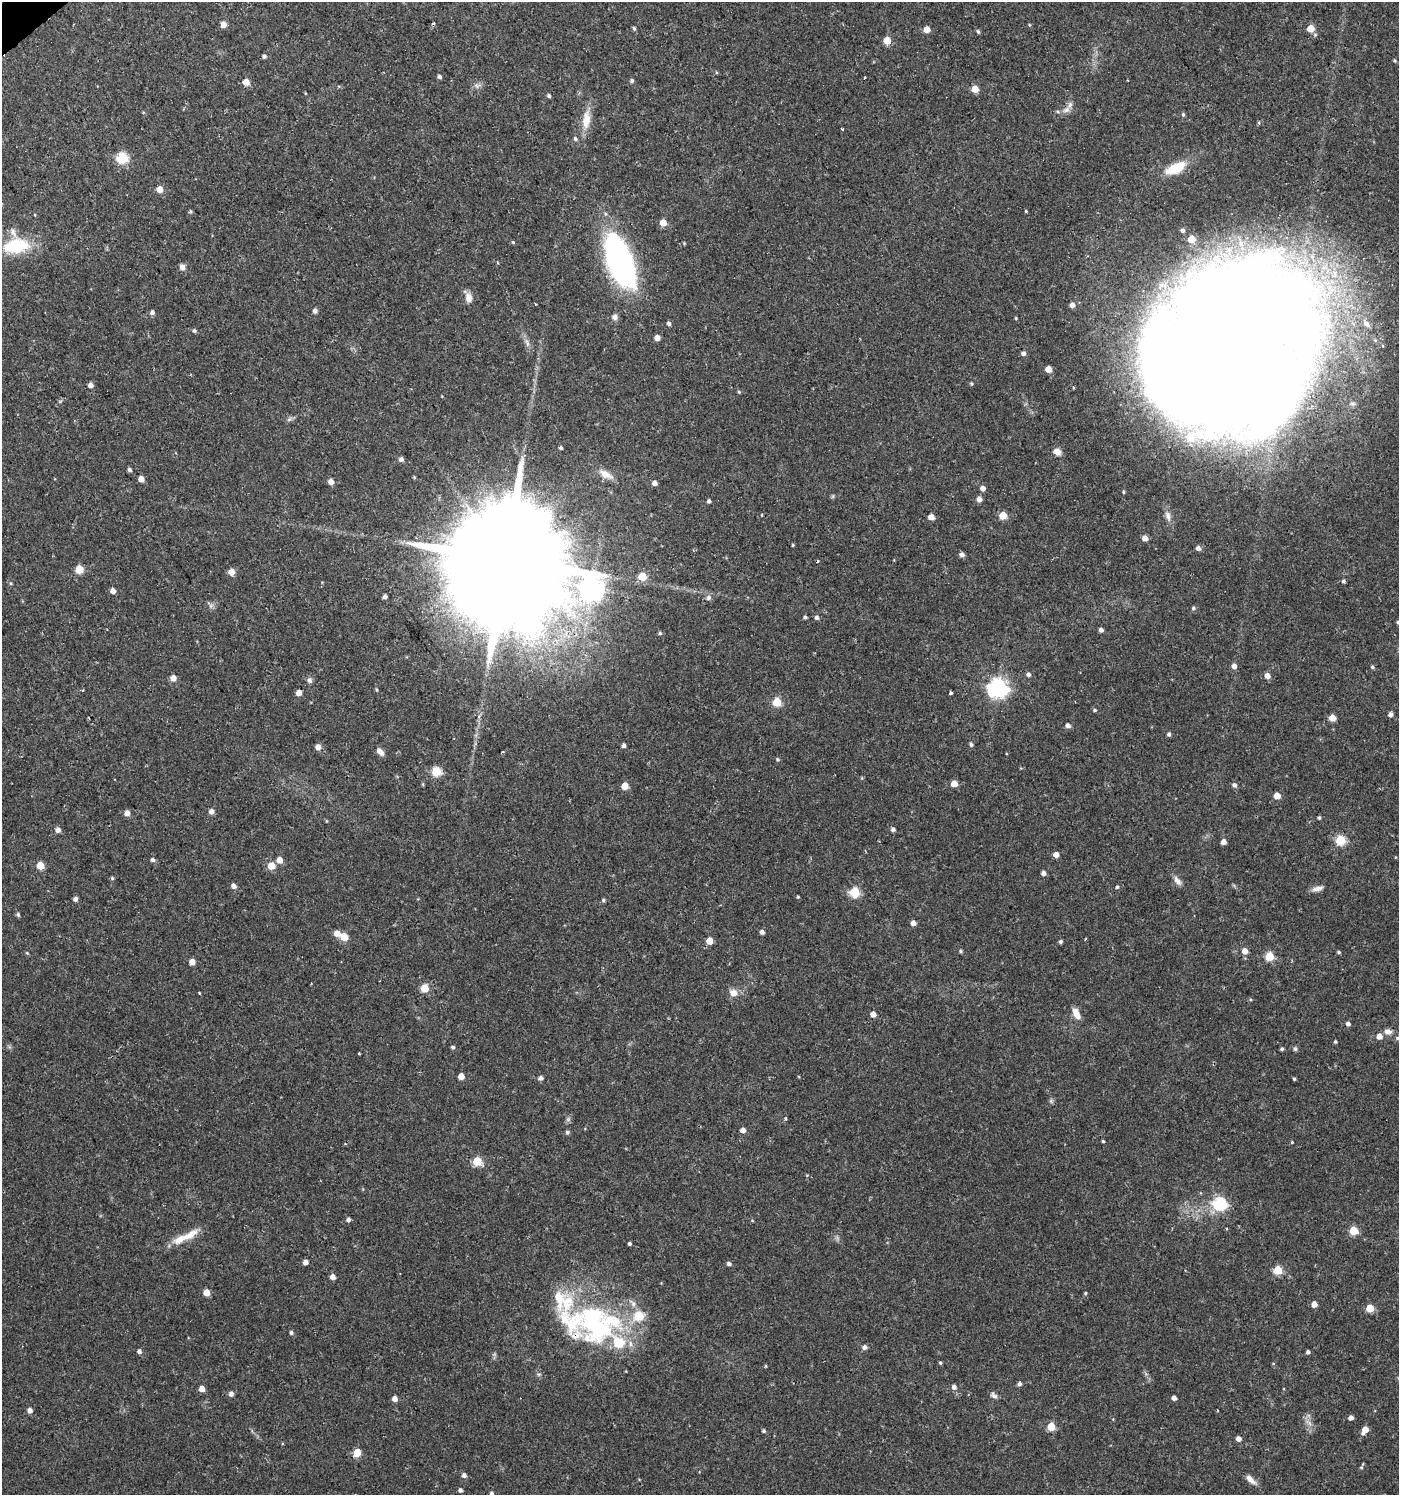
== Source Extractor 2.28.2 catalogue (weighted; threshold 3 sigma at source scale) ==
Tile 11 of 4 x 4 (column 3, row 3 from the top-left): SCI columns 2925-4321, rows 1496-2988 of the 5915 x 5974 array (HDU 1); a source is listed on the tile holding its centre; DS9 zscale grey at full resolution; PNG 1401 x 1497 px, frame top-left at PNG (2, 2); no overlay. Shown black and unused: <1% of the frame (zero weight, under 2 of 3 exposures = <1% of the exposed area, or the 3 px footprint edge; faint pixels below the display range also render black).
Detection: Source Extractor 2.28.2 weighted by HDU 2 'WHT'; one run over the whole footprint, this tile lists its part. Background 0.0257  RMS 0.0043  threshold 0.0194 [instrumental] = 3 sigma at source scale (4.5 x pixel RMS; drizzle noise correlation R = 1.50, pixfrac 1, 0.0396/0.0396 arcsec/px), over >= 5 px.
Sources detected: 227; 4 inside a brighter object's white glare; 3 cosmic-ray / hot-pixel residue — not listed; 4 inside a brighter listed object's ellipse — not listed separately; the other 216 listed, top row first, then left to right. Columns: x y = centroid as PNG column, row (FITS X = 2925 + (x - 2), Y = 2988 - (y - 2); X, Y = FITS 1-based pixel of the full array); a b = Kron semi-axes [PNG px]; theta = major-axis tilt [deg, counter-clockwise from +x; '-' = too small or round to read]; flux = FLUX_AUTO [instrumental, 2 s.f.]
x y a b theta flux
224 25 5 5 - 3.5
1311 28 5 5 - 10
634 29 5 4 - 0.75
927 29 5 5 - 5.1
978 32 6 4 -61 0.73
887 40 5 5 - 8.7
264 56 4 4 - 1.1
1394 61 4 4 - 0.56
439 77 5 4 - 1
632 81 5 5 - 0.77
246 82 5 4 - 5.6
477 86 8 6 -18 1.4
975 89 5 5 - 8.7
549 96 4 4 - 0.95
1066 110 11 8 27 2.4
1183 114 5 4 - 0.72
586 119 27 11 85 7
842 129 3 3 - 0.67
575 139 6 5 - 0.97
122 158 6 5 - 43
1176 168 26 11 26 13
160 189 5 5 - 5.6
1026 211 4 3 - 0.45
190 212 5 3 - 0.54
663 223 5 5 - 7.1
1183 230 4 3 - 0.98
1191 239 5 5 - 10
513 242 5 4 - 0.53
16 245 30 22 7 22
619 260 53 22 -70 110
182 267 8 6 -59 2.1
468 298 13 9 -84 2.8
535 304 3 2 - 0.51
1072 305 4 4 - 2.5
315 311 5 5 - 1.3
152 312 6 5 - 1.2
615 317 6 6 - 1.9
1016 318 4 3 - 0.41
669 323 5 4 - 1.2
1366 324 13 7 -46 2.5
194 331 5 5 - 0.85
657 338 4 4 - 3.5
527 343 14 5 -71 2
1234 348 115 87 -85 1700
1023 353 5 4 - 1.7
1048 369 5 5 - 6.5
971 384 5 4 - 0.53
90 385 4 4 - 2.6
1073 387 4 3 - 0.45
739 392 4 4 - 0.53
289 419 7 6 - 1
561 448 3 3 - 0.67
1057 452 9 7 -23 3
401 459 5 5 - 1.6
129 470 4 4 - 1.1
605 474 18 8 -29 4.6
141 479 4 4 - 3.7
331 482 5 4 - 3.1
655 483 5 4 - 2
983 488 5 5 - 2.3
833 496 6 4 72 0.55
979 499 5 5 - 2.7
709 501 4 4 - 1.2
1003 515 5 5 - 11
1168 516 16 7 -74 2.7
931 517 5 4 - 4.5
1145 538 5 4 - 3
793 545 4 3 - 0.43
1198 548 5 5 - 1.8
962 555 5 4 - 1.8
504 558 54 27 -56 20000
817 562 3 3 - 0.85
79 569 5 5 - 15
231 572 5 5 - 4.7
642 576 5 5 - 14
1343 581 4 4 - 0.79
11 583 5 4 - 0.52
592 589 9 8 - 380
113 591 5 4 - 2.6
385 597 4 4 - 1.2
709 598 7 6 - 1.4
1193 608 5 5 - 0.79
805 617 4 4 - 0.68
817 617 5 5 - 1.1
1398 622 4 4 - 0.6
1101 630 4 4 - 1.5
660 633 4 4 - 0.69
1234 666 5 5 - 2.3
1372 667 5 4 - 0.68
1029 674 5 5 - 1.1
1267 676 5 5 - 3
173 678 5 5 - 4
310 680 8 7 - 1.3
998 688 7 7 - 210
82 690 3 2 - 0.54
377 690 5 3 - 0.43
299 693 4 4 - 3.4
950 693 3 3 - 2.2
777 702 5 5 - 18
1095 710 5 4 - 0.64
1390 714 4 4 - 1.9
1332 718 5 5 - 6.5
1068 726 5 5 - 1.8
1169 734 4 4 - 1.2
624 745 4 4 - 1.5
971 745 5 5 - 0.93
318 747 5 5 - 3.5
380 752 9 6 -46 2.7
777 759 5 4 - 0.5
436 771 5 5 - 24
954 783 5 5 - 6
1234 785 6 5 - 1.5
625 786 5 5 - 7.5
1277 796 5 5 - 5.6
211 811 5 5 - 2.9
127 813 5 4 - 3.2
1319 818 4 3 - 0.65
893 829 4 4 - 1.3
58 830 5 4 - 2.4
1340 840 5 5 - 27
1223 842 5 5 - 2.4
1056 854 5 5 - 3
152 860 5 4 - 1.2
279 860 5 5 - 4.4
40 866 5 5 - 9.5
271 866 5 5 - 9.1
1043 873 4 4 - 1.7
112 878 5 4 - 0.59
1177 881 14 7 -53 2.3
234 886 5 5 - 2.1
1117 887 4 4 - 0.58
1318 888 16 6 15 2.2
854 892 5 5 - 29
798 897 4 3 - 0.48
75 899 4 4 - 1.8
603 900 5 4 - 0.7
18 915 5 4 - 0.84
913 923 4 4 - 2.8
762 932 4 4 - 1.7
337 933 5 5 - 4.8
344 937 5 5 - 11
1085 939 3 2 - 0.41
709 941 5 5 - 7.3
1061 942 4 4 - 0.85
960 951 5 4 - 0.65
1245 951 5 5 - 4
1339 952 4 3 - 0.65
27 953 5 3 - 0.46
1269 956 5 5 - 19
192 962 4 4 - 4.3
425 988 5 5 - 10
199 993 3 3 - 0.95
733 993 12 9 -14 3.4
1076 1013 14 7 -64 3.8
873 1014 4 4 - 3.9
1348 1024 5 5 - 1.4
1388 1032 10 7 -16 2.3
1379 1036 5 5 - 3.5
1398 1038 5 5 - 0.72
1335 1042 4 3 - 0.61
453 1047 4 4 - 0.88
1282 1049 4 4 - 0.79
1295 1049 6 5 - 0.8
461 1076 5 4 - 4.8
541 1078 5 5 - 1.5
1294 1079 4 3 - 0.58
1051 1101 6 5 - 0.74
785 1118 4 4 - 0.6
568 1119 6 6 - 0.92
743 1130 5 4 - 2.4
567 1132 6 5 - 0.78
1103 1141 4 3 - 0.5
1292 1142 4 3 - 0.4
477 1161 5 5 - 18
1219 1203 6 6 - 68
348 1220 4 4 - 1.4
1353 1230 5 5 - 16
190 1235 25 9 33 6.4
629 1244 4 3 - 0.84
305 1262 4 4 - 2.8
729 1264 5 4 - 1.3
1278 1270 5 5 - 17
333 1277 4 4 - 2.6
206 1293 5 5 - 6
1085 1293 4 3 - 0.51
562 1300 118 27 -62 38
633 1303 13 7 -46 2.2
1314 1304 5 4 - 4.1
1370 1308 5 5 - 12
638 1316 6 5 - 19
593 1322 58 24 -79 44
291 1333 5 4 - 0.82
864 1347 6 5 - 1.5
139 1351 4 4 - 1.5
1308 1352 4 4 - 1.2
940 1363 4 4 - 0.62
1020 1384 5 4 - 1.3
954 1387 5 5 - 1.7
202 1389 5 4 - 4.1
231 1394 5 4 - 2
994 1395 10 6 -37 1.4
1174 1398 4 4 - 2.1
395 1399 5 4 - 2.7
30 1410 5 4 - 2.5
1351 1418 4 4 - 1.9
1309 1423 12 4 -46 1.7
1051 1426 5 5 - 12
1365 1430 6 4 59 6
764 1431 4 4 - 0.83
1238 1438 5 4 - 2.6
357 1453 5 5 - 12
1361 1467 5 3 - 0.44
464 1475 5 5 - 1.5
1250 1479 14 6 -44 3
460 1490 4 4 - 1.1
491 1493 5 4 - 0.91
Overlapping masked pixels (flux is a lower limit): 2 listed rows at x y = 504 558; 562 1300
Isophote crosses this tile's border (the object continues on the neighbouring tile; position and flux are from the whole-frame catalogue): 3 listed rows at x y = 1398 622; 1398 1038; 491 1493